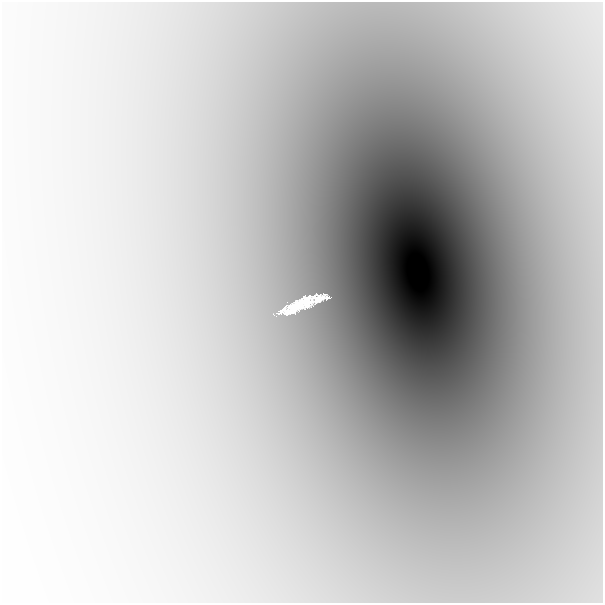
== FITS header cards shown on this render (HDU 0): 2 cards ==
NAXIS1  =                  601
NAXIS2  =                  601

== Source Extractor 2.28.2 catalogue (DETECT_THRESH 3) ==
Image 601 x 601 px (HDU 0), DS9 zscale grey, 1 PNG px = 1 image px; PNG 605 x 605 px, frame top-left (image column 1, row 601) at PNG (2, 2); no overlay
Background -0.00605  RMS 6.9e-04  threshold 0.00208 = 3 sigma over >= 5 px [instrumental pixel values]
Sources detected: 3; all 3 listed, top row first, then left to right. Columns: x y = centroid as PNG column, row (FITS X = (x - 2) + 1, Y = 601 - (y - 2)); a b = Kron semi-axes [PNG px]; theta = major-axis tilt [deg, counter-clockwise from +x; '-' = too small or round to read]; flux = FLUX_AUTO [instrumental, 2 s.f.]
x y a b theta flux
319 298 23 9 8 3.5
305 303 7 5 1 1.5
298 305 28 10 26 7.9